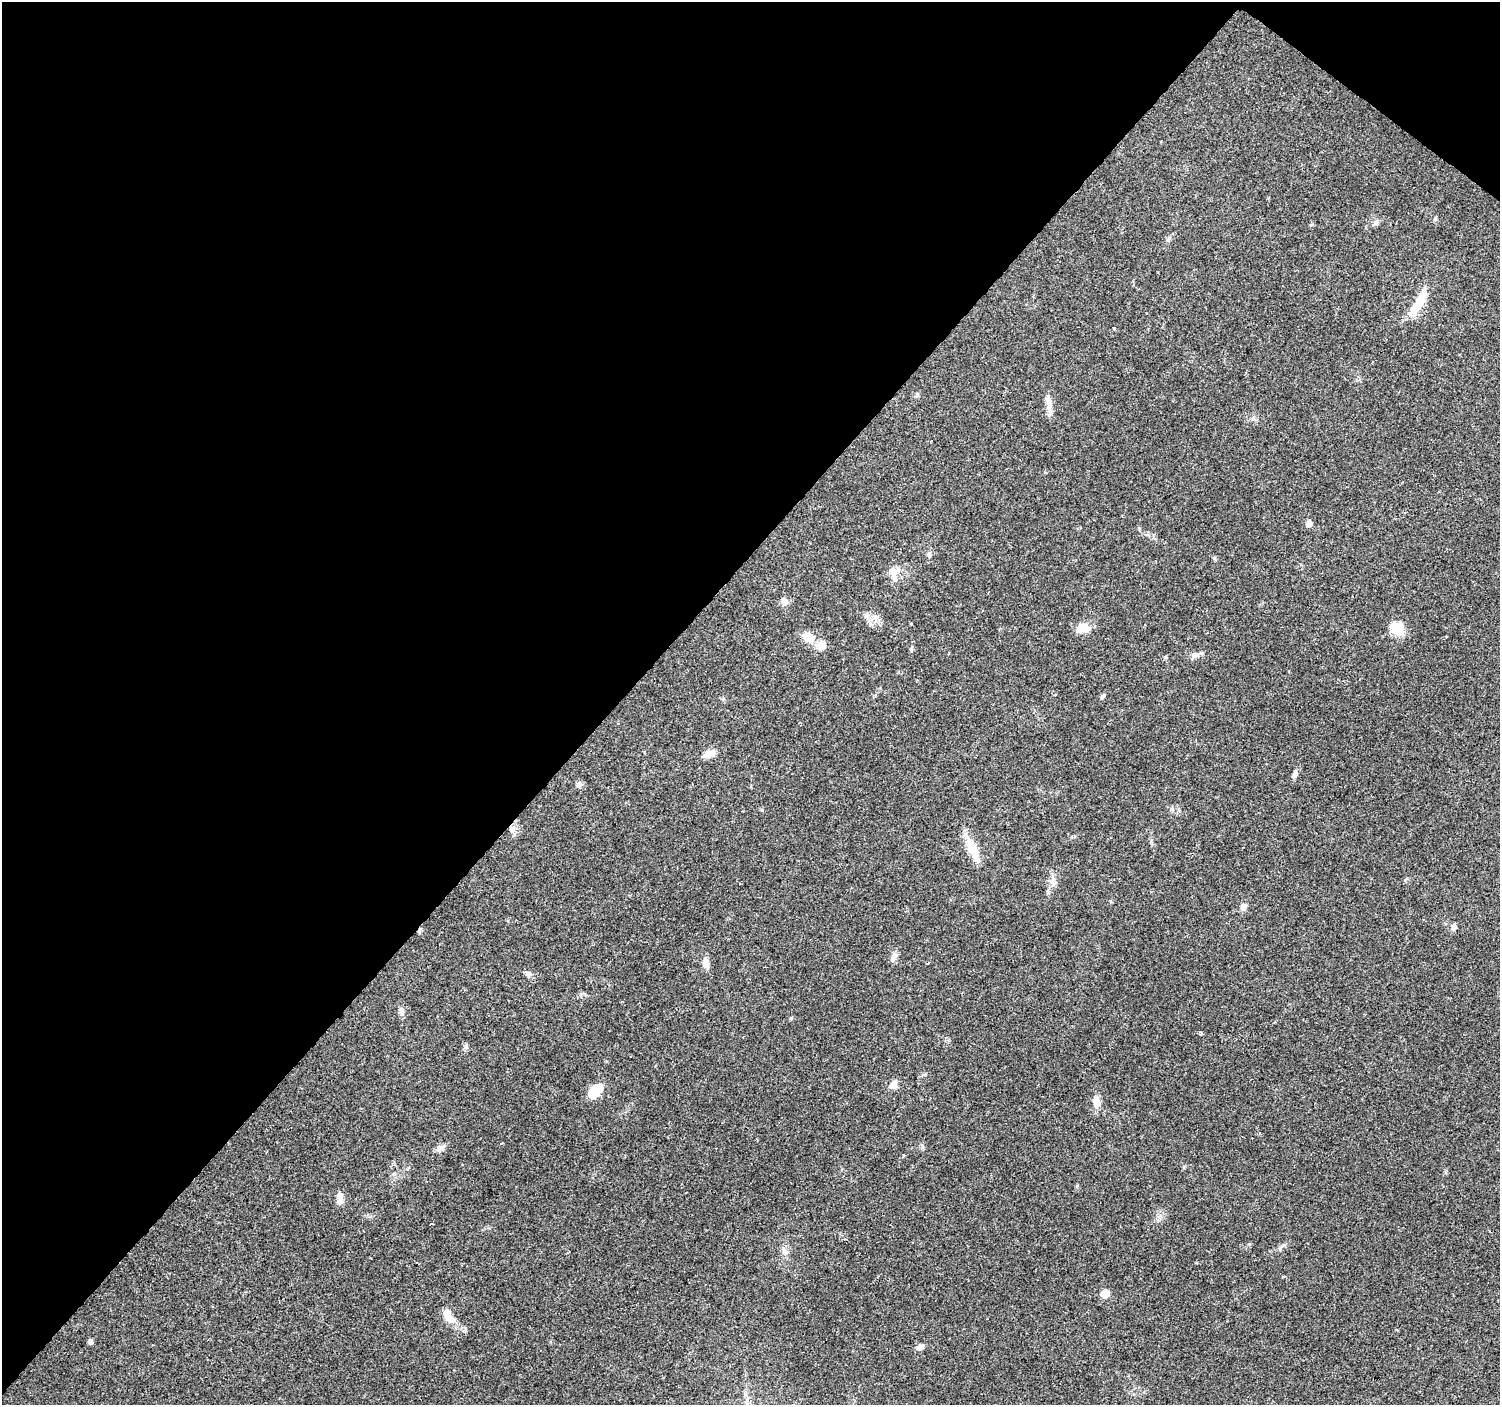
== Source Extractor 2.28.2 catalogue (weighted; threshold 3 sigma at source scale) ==
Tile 2 of 4 x 4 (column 2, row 1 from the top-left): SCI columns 1499-2996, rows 4382-5784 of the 5999 x 6023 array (HDU 1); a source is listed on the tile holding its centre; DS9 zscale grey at full resolution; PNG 1502 x 1407 px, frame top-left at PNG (2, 2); no overlay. Shown black and unused: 42% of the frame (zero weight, under 2 of 3 exposures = <1% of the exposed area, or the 3 px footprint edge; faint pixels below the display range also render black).
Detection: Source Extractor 2.28.2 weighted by HDU 2 'WHT'; one run over the whole footprint, this tile lists its part. Background 0.0756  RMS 0.0077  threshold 0.0347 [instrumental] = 3 sigma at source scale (4.5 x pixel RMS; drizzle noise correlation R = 1.50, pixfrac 1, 0.0396/0.0396 arcsec/px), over >= 5 px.
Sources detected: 41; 1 inside a brighter object's white glare — not listed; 1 inside a brighter listed object's ellipse — not listed separately; the other 39 listed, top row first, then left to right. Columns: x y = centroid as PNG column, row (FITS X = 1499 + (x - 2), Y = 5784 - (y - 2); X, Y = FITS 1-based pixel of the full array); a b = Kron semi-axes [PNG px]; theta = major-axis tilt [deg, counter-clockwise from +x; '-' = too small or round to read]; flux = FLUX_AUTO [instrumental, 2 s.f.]
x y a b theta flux
1435 219 5 5 - 1.1
1376 222 7 6 - 1.9
1419 302 37 10 60 21
1114 328 3 3 - 0.9
1049 402 20 7 -74 5.5
1309 523 7 6 - 3.9
929 555 7 5 83 1.5
893 571 12 10 -50 5.8
784 602 9 9 - 3.5
911 624 3 2 - 0.76
1397 627 18 15 -20 12
1082 628 17 10 5 9.4
808 637 13 10 -27 11
821 646 13 11 33 6.2
1055 695 3 2 - 0.66
1103 696 8 4 46 1.3
707 754 11 9 34 5
1295 774 10 6 64 2.6
579 785 7 6 - 2.5
1172 809 6 5 - 1.4
512 829 10 7 71 3.6
972 850 37 10 -67 14
1243 907 9 7 62 3.7
1453 927 8 6 78 2.5
894 955 12 6 83 3.4
706 963 9 7 -80 6.7
528 974 8 7 - 2.3
401 1011 11 7 -78 2.8
466 1047 7 6 - 1.7
893 1085 11 8 37 4.3
595 1091 17 10 44 17
1096 1101 17 8 -86 5.7
441 1148 9 8 - 3
340 1198 15 7 89 5.6
785 1251 9 6 -71 2.8
1105 1294 9 8 - 6.3
448 1316 18 9 -57 9.2
91 1341 6 4 89 2.2
920 1347 10 6 28 3
Unlisted compact peaks at least as high as the median listed source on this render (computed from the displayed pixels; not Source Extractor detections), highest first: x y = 762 810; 911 649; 1201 1033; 1165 657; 791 1018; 1214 558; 1249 1244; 922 1146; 1253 419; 1311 225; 1280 1248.